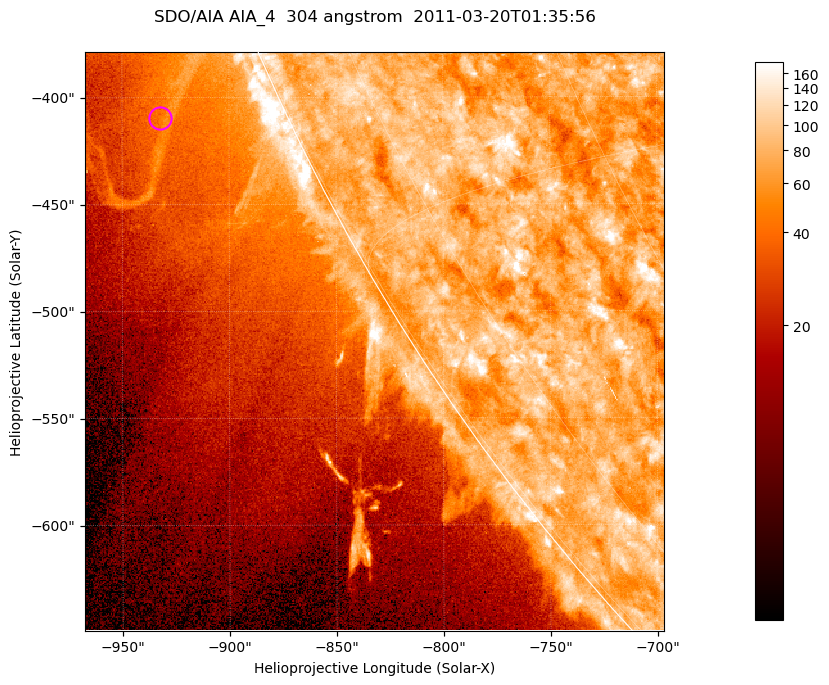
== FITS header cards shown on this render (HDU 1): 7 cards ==
TELESCOP= 'SDO/AIA '           / For AIA: SDO/AIA
INSTRUME= 'AIA_4   '           / For AIA: AIA_ATA1, AIA_ATA2, AIA_ATA3 or AIA_AT
WAVELNTH=                  304 / [angstrom] Wavelength
WAVEUNIT= 'angstrom'           / Wavelength unit: angstrom
DATE-OBS= '2011-03-20T01:35:56.127' / [ISO] Date when observation started; ISO 8
CTYPE1  = 'HPLN-TAN'           / CTYPE1; Typically HPLN
CTYPE2  = 'HPLT-TAN'           / CTYPE2; Typically HPLT

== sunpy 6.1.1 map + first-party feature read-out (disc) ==
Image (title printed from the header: SDO/AIA AIA_4  304 angstrom  2011-03-20T01:35:56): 451 x 451 px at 0.6 arcsec/px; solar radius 964 arcsec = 1606 px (partial field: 1.1% of the solar disc is inside the frame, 42% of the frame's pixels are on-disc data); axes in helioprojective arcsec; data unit not stated in the header (colour bar unlabelled)
Orientation: roll -0.132 deg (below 1 deg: not rotated)
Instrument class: DISC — disc imager (sunpy class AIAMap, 304 A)
Bright regions (active regions / flare kernels): reference = the on-disc median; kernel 5 px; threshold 5 sigma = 95.5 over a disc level ~76.4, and >= 1.15x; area >= 203 px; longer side >= 5 px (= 3 arcsec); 0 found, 0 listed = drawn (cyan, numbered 1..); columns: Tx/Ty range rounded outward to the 2 arcsec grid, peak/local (2 s.f.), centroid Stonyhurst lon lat
Off-limb structures (1.02-1.3 R_sun): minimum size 101 px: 5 found; the strongest spans PA ~110..115 deg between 1.02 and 1.1 R_sun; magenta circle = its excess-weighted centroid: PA ~115 deg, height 1.06 R_sun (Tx ~-932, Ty ~-410 arcsec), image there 1.6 x the reference